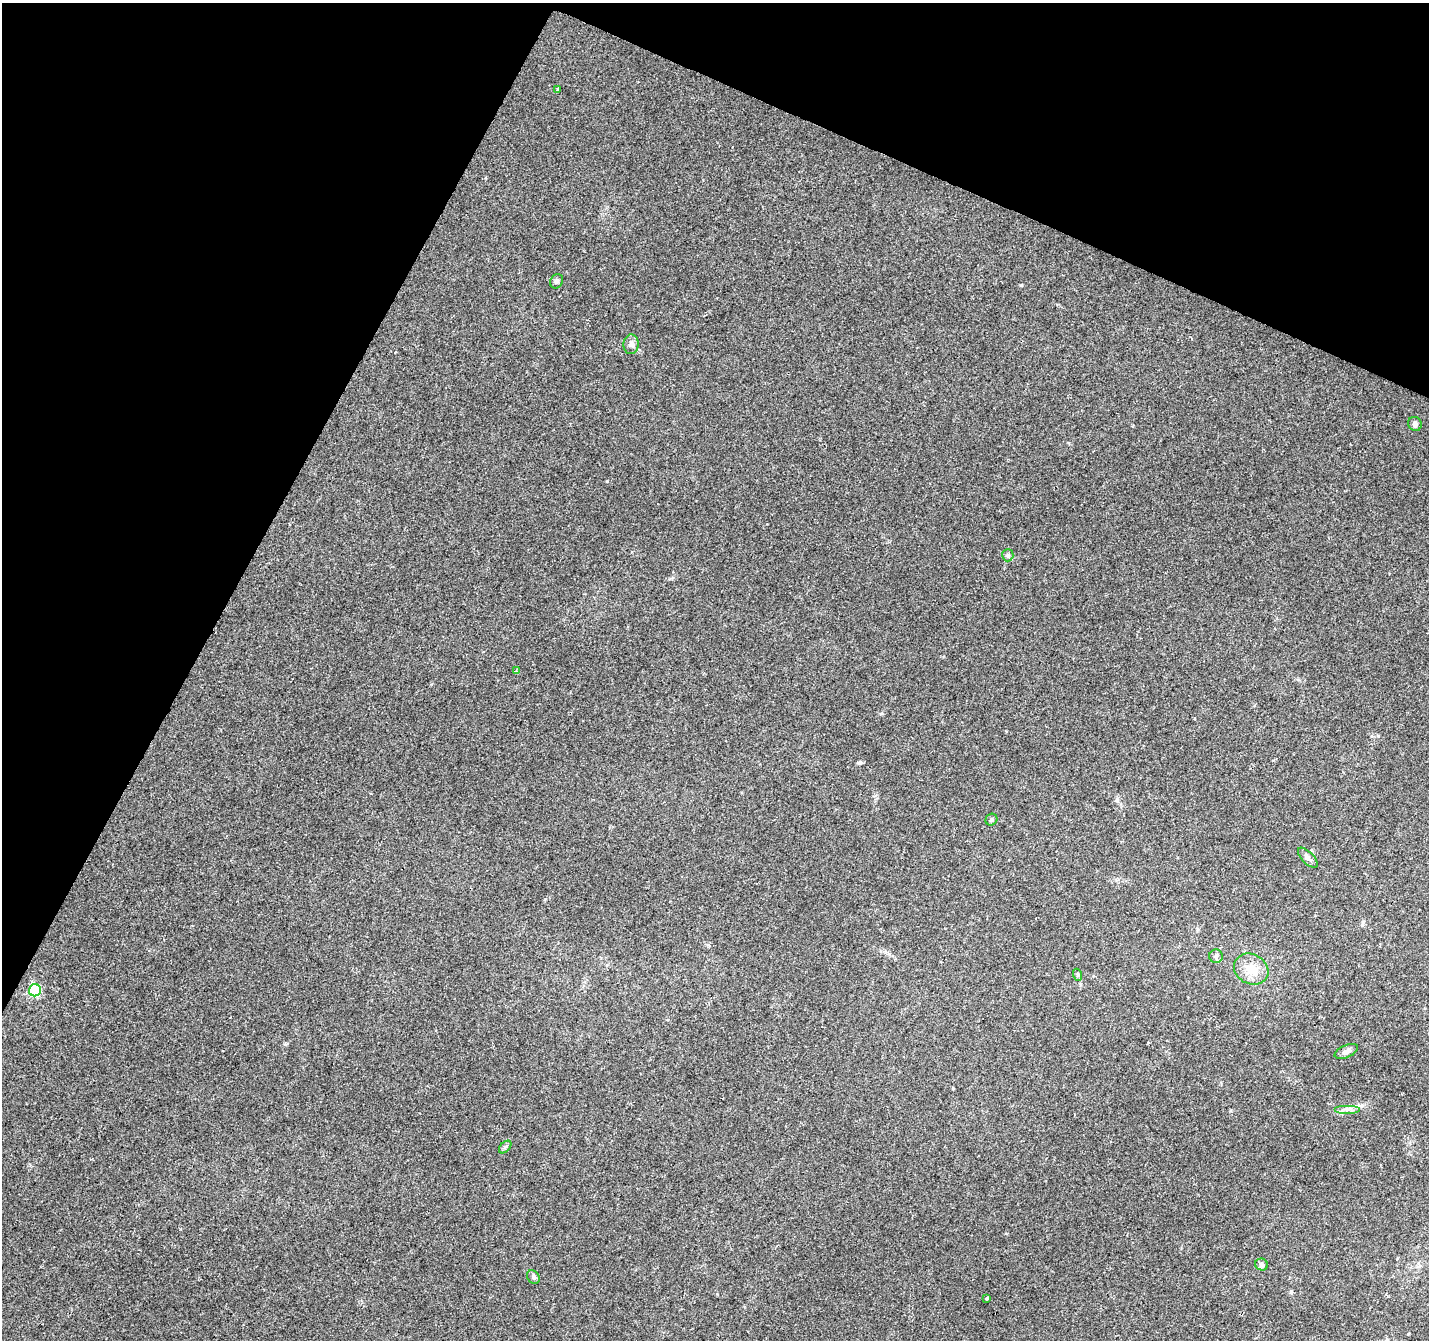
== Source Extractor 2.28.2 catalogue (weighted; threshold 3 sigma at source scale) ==
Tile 2 of 4 x 4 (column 2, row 1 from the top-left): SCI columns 1429-2855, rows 4219-5556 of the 5720 x 5825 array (HDU 1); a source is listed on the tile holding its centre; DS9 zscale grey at full resolution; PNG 1431 x 1342 px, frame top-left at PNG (2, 3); each listed source drawn as its Kron ellipse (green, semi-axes under 4 px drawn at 4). Shown black and unused: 24% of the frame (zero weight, under 2 of 3 exposures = <1% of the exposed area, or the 3 px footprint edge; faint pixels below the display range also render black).
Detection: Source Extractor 2.28.2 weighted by HDU 2 'WHT'; one run over the whole footprint, this tile lists its part. Background 0.0704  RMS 0.0063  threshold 0.0286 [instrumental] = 3 sigma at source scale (4.5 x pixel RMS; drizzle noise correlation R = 1.50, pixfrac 1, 0.0396/0.0396 arcsec/px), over >= 5 px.
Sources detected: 18; all 18 listed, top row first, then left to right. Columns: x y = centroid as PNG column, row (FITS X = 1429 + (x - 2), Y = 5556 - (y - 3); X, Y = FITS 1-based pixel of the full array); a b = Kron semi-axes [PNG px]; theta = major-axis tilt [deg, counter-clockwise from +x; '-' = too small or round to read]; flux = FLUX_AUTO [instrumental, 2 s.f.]
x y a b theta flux
557 90 3 3 - 1.5
557 281 7 6 - 1.6
631 344 10 7 86 2.6
1415 424 7 6 - 2.1
1008 555 6 5 - 1.2
516 671 4 3 - 0.83
991 820 6 5 - 1.4
1308 858 13 6 -46 2.2
1216 956 7 6 - 1.5
1251 969 18 15 -28 10
1078 975 6 4 -71 0.77
35 990 6 6 - 59
1346 1051 12 6 23 3
1347 1109 13 3 0 1.9
505 1147 7 4 46 1.2
1262 1264 6 6 - 1.8
533 1277 7 5 -53 1.4
987 1298 3 3 - 0.99
Unlisted compact peaks at least as high as the median listed source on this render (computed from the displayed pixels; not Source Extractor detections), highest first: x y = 1021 285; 860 762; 607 481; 1378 736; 545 899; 285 1044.